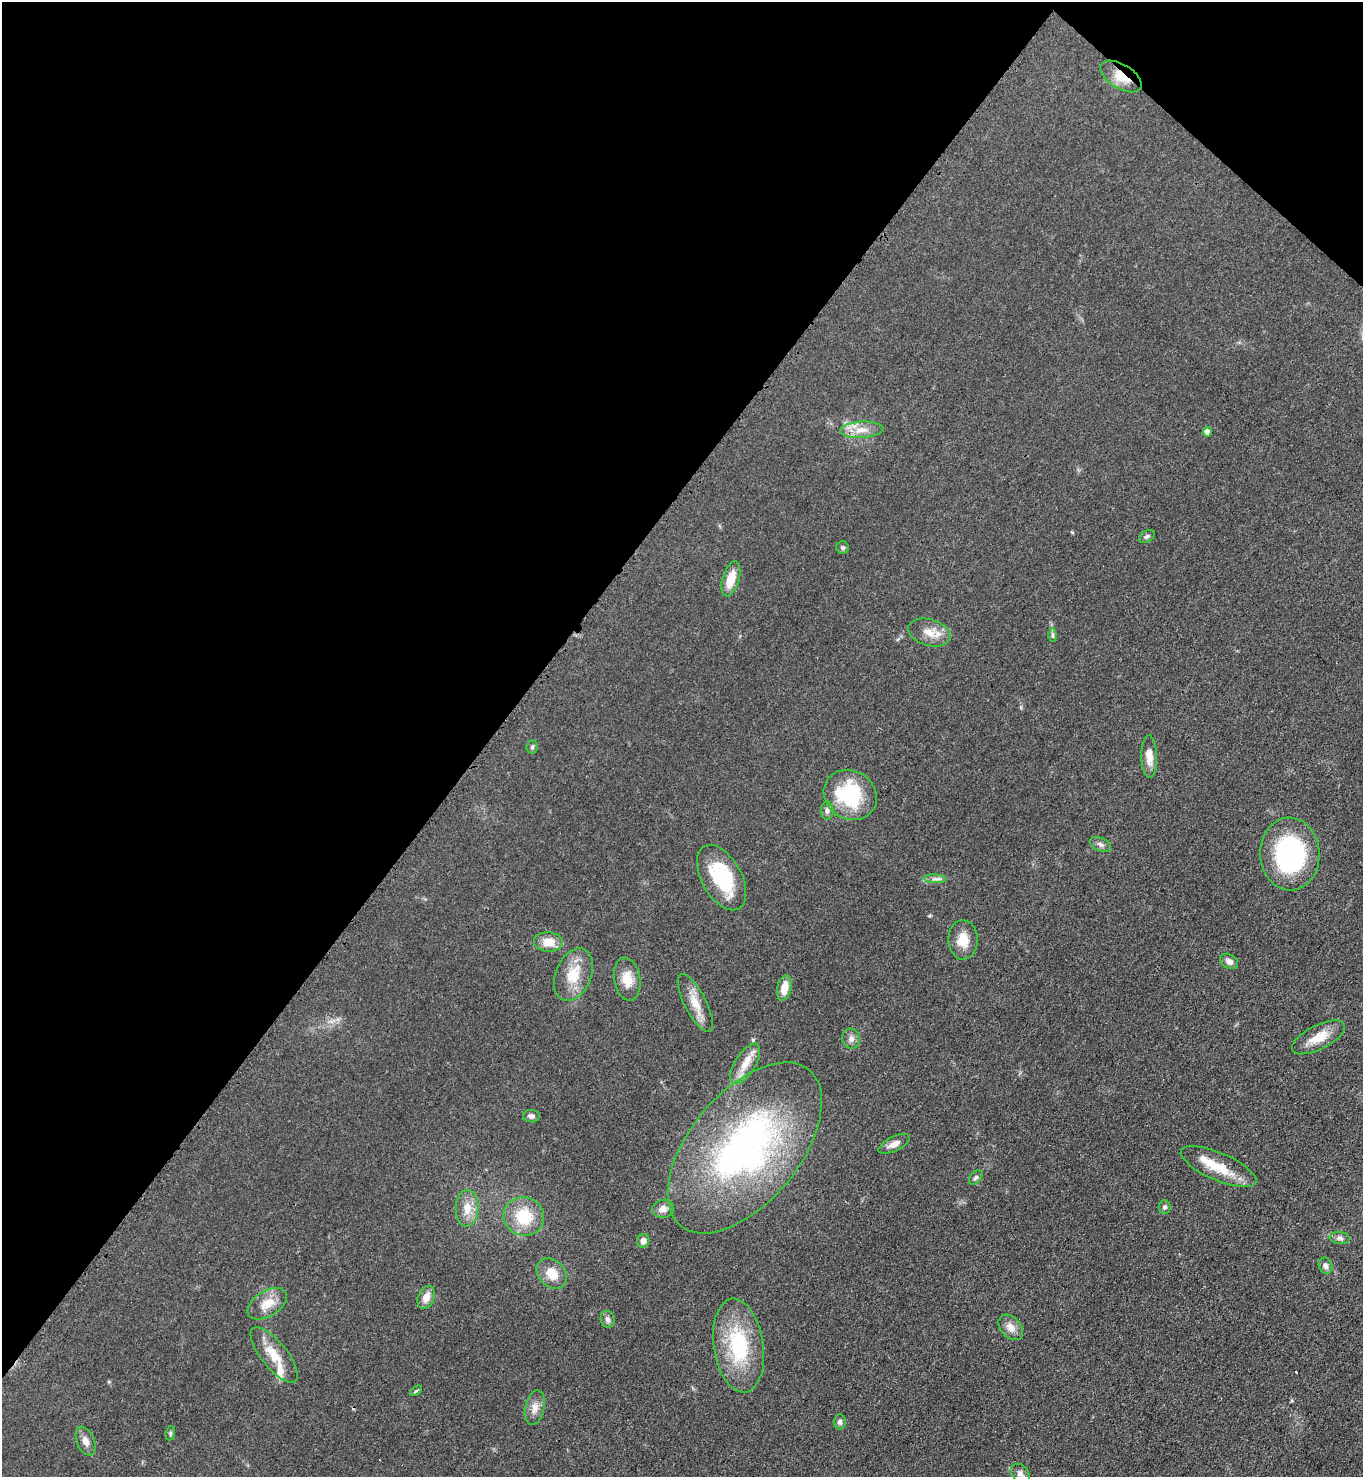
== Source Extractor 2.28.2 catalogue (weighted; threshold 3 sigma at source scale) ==
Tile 2 of 4 x 4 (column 2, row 1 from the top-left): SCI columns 1734-3094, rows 4491-5965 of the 6048 x 6031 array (HDU 1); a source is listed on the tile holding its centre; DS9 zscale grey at full resolution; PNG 1365 x 1479 px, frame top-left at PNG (2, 2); each listed source drawn as its Kron ellipse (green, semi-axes under 4 px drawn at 4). Shown black and unused: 38% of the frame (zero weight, under 3 of 4 exposures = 7% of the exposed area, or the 3 px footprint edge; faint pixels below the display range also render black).
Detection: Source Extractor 2.28.2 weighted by HDU 2 'WHT'; one run over the whole footprint, this tile lists its part. Background 0.0644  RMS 0.0073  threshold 0.0327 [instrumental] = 3 sigma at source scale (4.5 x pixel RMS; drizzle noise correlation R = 1.50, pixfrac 1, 0.05/0.05 arcsec/px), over >= 5 px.
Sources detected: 55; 2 cosmic-ray / hot-pixel residue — neither listed nor drawn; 2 inside a brighter listed object's ellipse — not listed separately; the other 51 listed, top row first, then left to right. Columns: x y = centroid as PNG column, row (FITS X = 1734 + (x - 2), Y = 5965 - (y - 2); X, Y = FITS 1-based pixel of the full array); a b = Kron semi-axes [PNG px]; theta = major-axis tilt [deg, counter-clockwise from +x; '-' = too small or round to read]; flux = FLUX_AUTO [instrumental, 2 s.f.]
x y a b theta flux
1121 77 23 12 -32 14
862 430 21 8 3 8.8
1207 432 4 4 - 4.6
1147 536 9 5 32 1.7
843 548 6 6 - 1.4
731 579 18 8 73 13
929 632 21 13 -16 11
1052 635 7 4 90 1.3
532 747 7 5 87 1.4
1149 757 21 8 -88 7.8
850 795 27 24 -33 54
827 811 9 6 -90 2.4
1100 844 11 6 -27 2.6
1290 854 36 29 -87 100
722 878 36 20 -61 48
935 879 11 4 -4 2.5
963 940 19 14 -89 12
548 942 14 9 -3 11
1229 961 9 7 -33 3.7
573 975 28 17 67 19
627 979 22 13 -81 12
784 988 13 7 78 10
695 1003 32 11 -63 12
1319 1037 29 12 27 14
851 1038 10 8 -79 3.5
745 1064 23 10 58 11
531 1116 8 6 -4 2.8
894 1144 17 7 26 5.1
745 1148 101 55 51 260
1218 1167 41 13 -23 21
976 1178 8 5 50 1.7
1164 1207 7 6 - 1.6
467 1208 18 11 87 10
663 1209 11 9 10 5.1
524 1217 20 19 - 27
1340 1238 10 6 -8 2.3
643 1241 7 6 - 4.4
1326 1266 8 6 -68 2.7
552 1274 17 13 -46 11
426 1297 12 8 66 6.6
267 1304 22 12 32 11
607 1319 8 7 - 2.7
1011 1327 14 10 -49 6.2
738 1345 47 25 -81 57
274 1355 34 13 -51 16
416 1391 7 3 37 0.88
535 1408 17 9 78 6
840 1422 7 6 - 2.2
170 1433 7 5 83 1.2
86 1441 15 8 -68 4.8
1020 1474 11 8 -52 3.1
Overlapping masked pixels (flux is a lower limit): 2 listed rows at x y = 1121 77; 1290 854